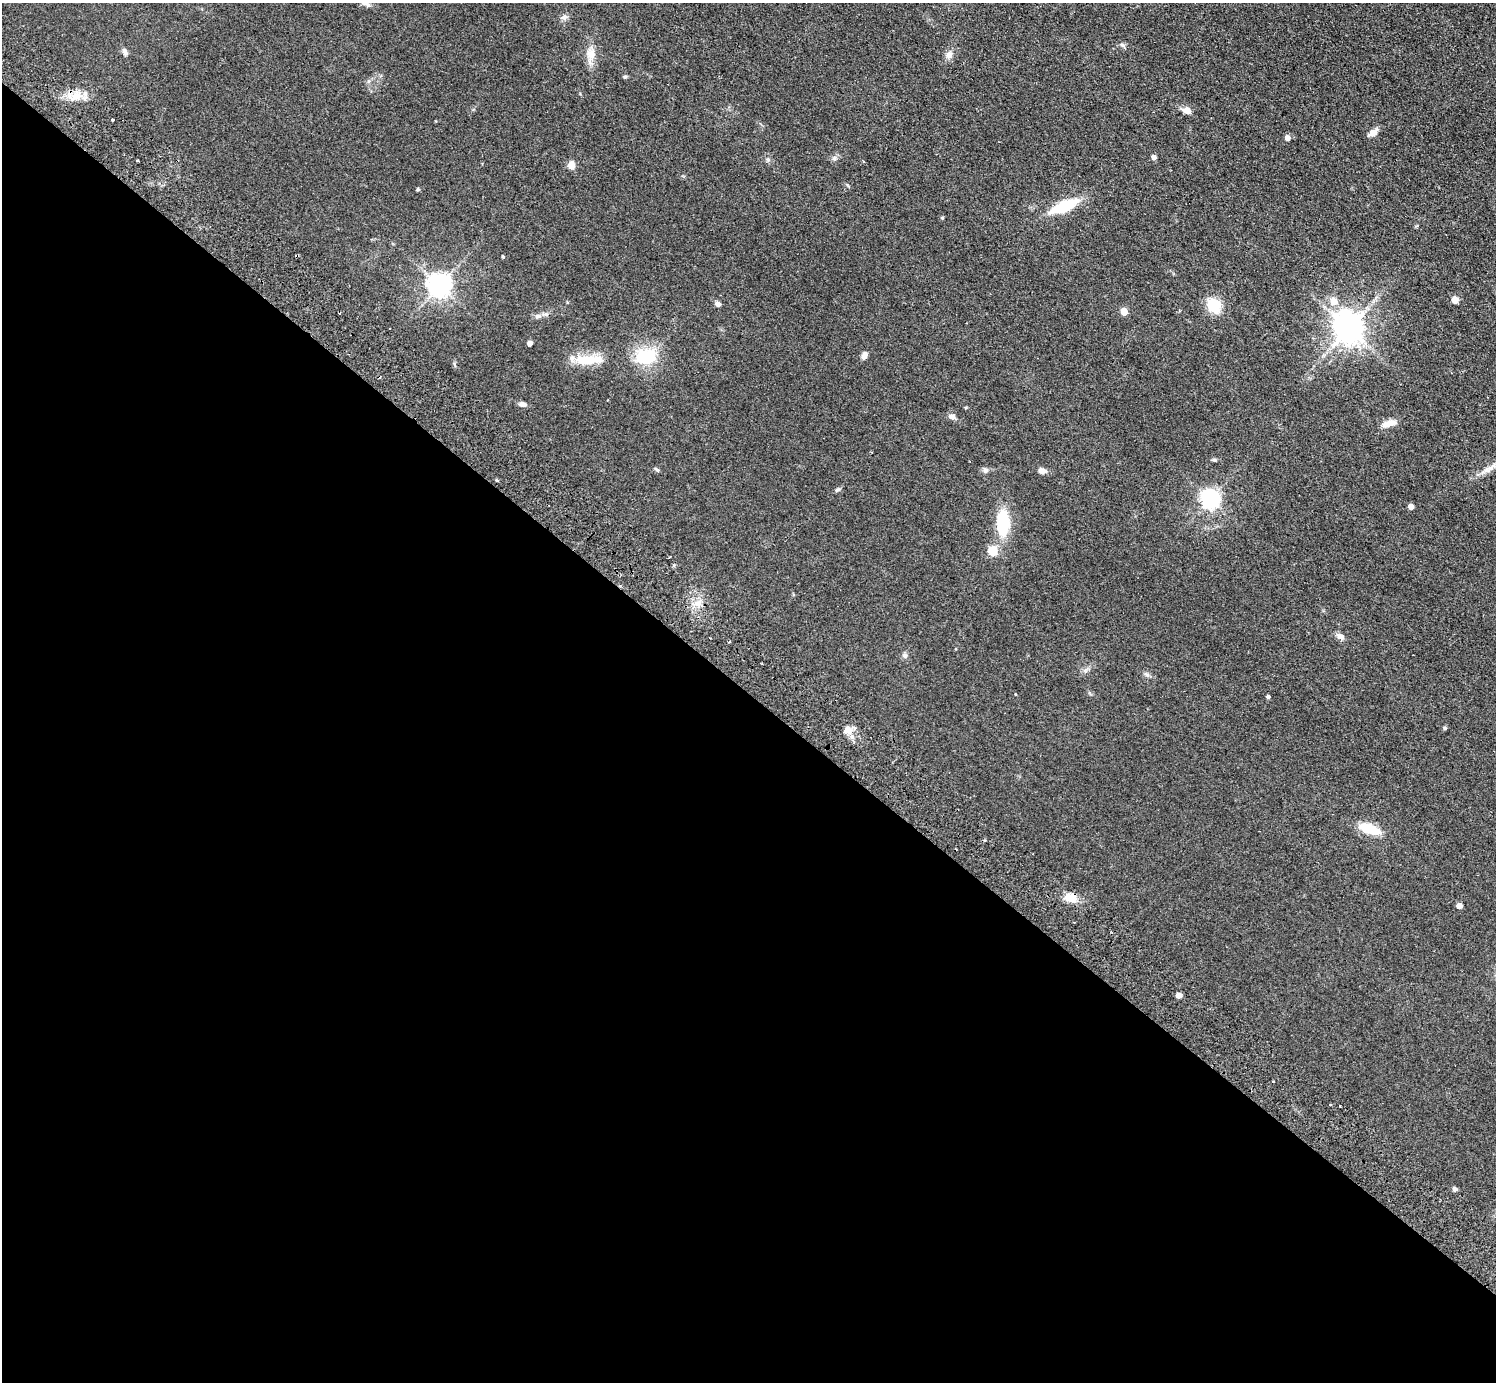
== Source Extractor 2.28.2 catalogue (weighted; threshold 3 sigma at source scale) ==
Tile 14 of 4 x 4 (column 2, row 4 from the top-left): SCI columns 1535-3028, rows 344-1723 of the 6059 x 6067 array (HDU 1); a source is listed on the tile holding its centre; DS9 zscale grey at full resolution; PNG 1498 x 1384 px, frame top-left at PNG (2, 3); no overlay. Shown black and unused: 50% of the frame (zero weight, under 2 of 3 exposures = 3% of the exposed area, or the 3 px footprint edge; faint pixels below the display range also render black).
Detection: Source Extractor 2.28.2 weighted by HDU 2 'WHT'; one run over the whole footprint, this tile lists its part. Background 0.0635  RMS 0.009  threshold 0.0404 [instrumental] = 3 sigma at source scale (4.5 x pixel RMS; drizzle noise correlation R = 1.50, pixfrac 1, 0.05/0.05 arcsec/px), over >= 5 px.
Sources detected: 61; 1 inside a brighter object's white glare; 4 cosmic-ray / hot-pixel residue — not listed; the other 56 listed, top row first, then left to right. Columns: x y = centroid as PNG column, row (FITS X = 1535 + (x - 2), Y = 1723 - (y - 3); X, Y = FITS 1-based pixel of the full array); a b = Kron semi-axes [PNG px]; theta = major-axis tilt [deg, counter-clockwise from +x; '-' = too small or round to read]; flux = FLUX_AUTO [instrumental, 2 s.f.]
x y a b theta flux
364 3 15 5 -28 3.8
564 17 9 7 9 3
1122 45 8 5 -27 2.2
125 52 10 6 -67 3
590 55 23 12 84 11
949 55 12 9 61 4.6
625 77 6 4 1 1.1
76 96 15 10 7 11
1187 110 6 5 - 9.3
112 120 3 3 - 1.9
1373 133 11 7 37 5.9
1287 138 5 5 - 4.7
1154 157 4 4 - 4.9
834 158 7 6 - 2.2
864 161 3 3 - 1.3
571 165 9 8 - 5.9
418 189 4 3 - 1.3
1064 206 29 10 24 36
942 218 4 4 - 0.97
503 257 4 3 - 0.96
440 285 7 7 - 760
1455 300 5 5 - 17
1334 301 6 5 - 16
718 304 7 6 - 2.8
1214 306 16 13 -56 22
1124 312 5 4 - 18
538 316 9 6 26 2.7
1349 328 8 8 - 1400
530 343 4 4 - 5.4
864 355 8 5 69 4.4
645 356 24 17 7 38
589 360 39 11 4 22
523 404 9 5 -16 3.7
952 416 10 6 -23 3.3
1389 423 18 8 18 7.8
1214 460 6 5 - 1.3
1489 468 26 7 36 9.9
657 470 7 4 -19 1.2
985 470 8 7 - 2.6
1042 471 10 6 -9 4.7
838 490 7 4 9 1.4
1210 499 7 6 - 420
1411 507 4 4 - 6.8
1003 523 28 14 89 39
993 551 5 5 - 42
1340 636 11 7 -32 4.1
905 655 7 7 - 2.2
1147 675 7 4 -19 1.7
1268 697 4 4 - 1.8
1445 728 5 4 - 1.3
847 730 12 11 - 6.5
1370 829 20 9 -20 26
1070 897 14 10 -32 12
1459 906 5 4 - 7.1
1179 996 5 4 - 7.7
1455 1189 6 5 - 2
Overlapping masked pixels (flux is a lower limit): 1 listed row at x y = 1070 897
Isophote crosses this tile's border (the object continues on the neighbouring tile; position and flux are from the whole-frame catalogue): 2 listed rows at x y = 364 3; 1489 468